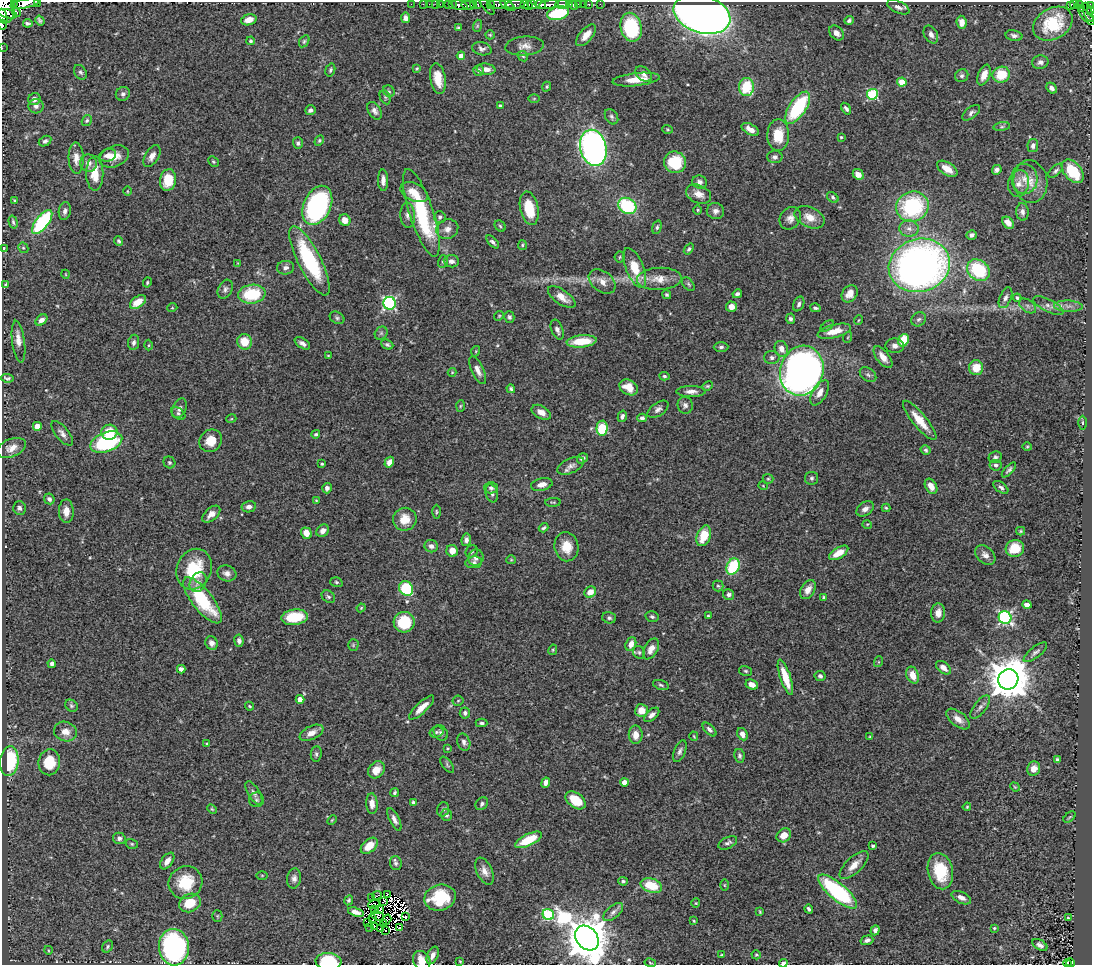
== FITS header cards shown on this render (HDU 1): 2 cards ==
NAXIS1  =                 1090
NAXIS2  =                  963

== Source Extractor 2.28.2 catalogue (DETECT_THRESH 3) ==
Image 1090 x 963 px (HDU 1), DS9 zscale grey, 1 PNG px = 1 image px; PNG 1094 x 967 px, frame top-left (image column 1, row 963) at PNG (2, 2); each listed source drawn as its Kron ellipse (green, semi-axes under 4 px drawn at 4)
Background 0.505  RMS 0.025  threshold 0.0745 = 3 sigma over >= 5 px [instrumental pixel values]
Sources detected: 470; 12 with non-positive FLUX_AUTO (blend fragments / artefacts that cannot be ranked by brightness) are neither listed nor drawn; the other 458 listed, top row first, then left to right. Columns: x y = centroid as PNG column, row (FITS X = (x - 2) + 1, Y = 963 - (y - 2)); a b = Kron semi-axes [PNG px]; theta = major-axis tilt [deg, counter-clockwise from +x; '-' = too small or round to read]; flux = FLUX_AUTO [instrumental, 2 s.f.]
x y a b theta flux
15 2 4 2 - 52
38 2 2 2 - 16
25 4 14 4 11 400
411 4 2 2 - 12
423 4 2 2 - 4.6
429 4 2 2 - 6.2
436 4 2 2 - 11
440 4 2 2 - 4.1
448 4 2 2 - 2.1
473 4 3 3 - 57
478 4 3 2 - 22
490 4 3 3 - 42
498 4 9 3 -1 140
515 4 9 3 4 150
540 4 6 3 -11 130
562 4 7 3 2 76
569 4 3 2 - 48
579 4 3 3 - 18
583 4 2 2 - 5
589 4 3 3 - 24
600 4 3 2 - 3.3
1075 4 4 3 - 70
452 5 3 2 - 23
459 5 8 4 -15 350
468 5 7 3 -12 65
507 5 8 4 -32 120
524 5 4 3 - 97
528 5 5 3 - 110
532 5 5 3 - 120
549 5 10 3 9 330
1070 5 4 3 - 48
1079 5 3 3 - 20
1090 5 4 2 - 13
573 6 4 3 - 22
487 7 10 3 -50 38
898 7 12 6 -25 7.3
5 8 15 10 -84 1000
1081 9 3 3 - 21
1091 10 3 2 - 19
16 12 4 3 - 46
1088 12 10 3 -71 61
558 13 11 6 14 99
7 14 10 3 -14 280
702 14 29 18 -17 1700
3 16 8 3 -71 270
1087 17 11 2 -48 83
406 18 5 4 - 6.3
249 20 8 5 17 17
849 20 4 3 - 3.5
40 21 5 4 - 2.2
961 22 6 5 - 12
28 23 5 3 - 2.5
1053 24 21 15 30 72
2 25 5 3 - 84
477 26 6 4 72 2.2
631 27 15 10 -77 140
458 28 4 3 - 2.8
836 33 8 6 -44 9.1
490 35 5 4 - 2
586 35 13 6 48 16
931 35 9 6 -62 7
1014 36 8 5 -12 5.3
251 41 4 4 - 3
304 41 6 4 57 2.9
524 46 19 9 5 14
2 48 2 2 - 8.5
482 49 10 6 -15 5.9
461 56 4 4 - 11
523 56 6 4 -43 2.3
1040 62 8 6 11 6.8
417 68 4 3 - 1.7
486 69 9 5 -9 11
330 70 6 4 72 3.1
478 70 5 5 - 4.3
80 72 8 6 -54 4.3
644 74 9 6 -41 7.8
984 75 11 6 68 15
1001 75 8 8 - 42
962 76 7 6 - 4.1
438 79 16 7 -80 27
636 80 24 6 6 29
902 82 4 4 - 39
547 87 5 4 - 2.3
746 87 9 7 85 70
1052 88 6 4 -42 6.3
389 91 6 5 - 3.4
123 94 7 6 - 4.7
872 94 5 5 - 150
385 97 7 5 -65 2.8
34 99 6 6 - 8.3
534 99 6 4 1 1.9
36 106 7 7 - 7.1
500 106 4 3 - 4.5
798 108 18 8 56 130
846 109 6 3 -55 4.4
310 110 5 4 - 5
375 111 9 6 -59 7
971 113 10 5 38 5.1
611 117 8 6 -58 4.3
87 120 6 4 57 2.7
1002 127 8 4 8 3.6
668 129 5 3 - 1.8
750 129 9 5 -30 13
778 135 16 11 88 38
841 137 3 3 - 2
45 141 6 5 - 4.3
319 141 5 4 - 2.4
298 143 6 5 - 3.9
1033 146 7 5 79 6.4
593 148 18 13 -78 670
108 155 8 6 19 9.3
114 156 15 10 21 22
152 156 12 6 59 11
775 157 8 6 1 5.7
76 158 16 7 -88 14
213 162 6 4 -44 2.4
675 162 11 10 - 64
88 163 8 8 - 11
947 169 11 6 -33 21
997 170 5 4 - 5
1056 171 9 4 43 4.1
1073 171 13 8 -49 64
95 174 17 8 -90 32
858 174 6 5 - 13
1024 179 15 13 -87 23
168 180 11 8 80 42
383 180 11 5 -88 8.7
699 182 7 6 - 6.3
1030 182 21 17 -82 33
1019 183 13 10 75 13
127 191 5 3 - 1.4
414 192 14 8 -25 24
699 194 13 9 -23 14
833 197 6 4 -42 3.2
14 200 3 3 - 2.1
317 205 20 13 65 270
627 206 10 7 -31 120
912 207 16 15 - 170
529 208 17 9 -78 50
698 210 4 3 - 1.6
65 211 9 6 81 6.1
715 211 8 8 - 7.4
1022 212 9 6 -86 7.4
421 213 46 12 -72 160
408 215 13 7 -86 8.4
440 217 6 6 - 4.1
810 217 16 10 -25 19
790 218 12 10 51 11
345 220 6 5 - 15
13 222 6 4 -75 3
42 222 14 6 52 170
1008 223 7 5 -51 14
500 226 6 5 - 2.6
657 227 7 4 75 3.4
909 228 9 8 - 9.6
447 229 11 10 - 11
972 235 5 4 - 5.4
119 241 5 4 - 3.4
493 242 8 4 -45 4.2
522 245 5 4 - 2.3
23 248 5 5 - 2.3
4 249 3 3 - 2.3
689 249 6 4 53 3.4
620 257 5 5 - 2.4
309 261 38 11 -63 150
443 261 6 5 - 2.7
451 261 8 6 -6 7
238 263 3 3 - 1.4
919 265 31 26 16 950
286 268 8 7 - 6.1
635 268 21 8 -68 45
978 270 12 9 -39 100
65 274 4 3 - 1.2
659 279 22 11 3 25
602 281 15 10 -36 15
147 283 5 4 - 2.5
5 284 3 3 - 1.9
688 284 8 5 -50 2.7
225 289 10 7 63 5.8
252 294 14 9 8 79
737 294 5 4 - 4.4
850 294 9 7 55 12
667 295 5 4 - 2.7
562 297 16 7 -35 17
1005 298 11 6 67 7
1017 298 4 3 - 3
138 302 9 5 36 24
389 303 6 6 - 300
799 304 8 5 66 4.7
1028 306 9 6 -37 5.4
1048 306 17 6 -27 9.4
1068 306 14 5 -2 9.3
731 307 5 5 - 11
172 308 5 3 - 1.4
815 308 5 3 - 3.6
499 316 5 4 - 2
509 317 6 5 - 3.5
337 318 8 5 -30 4
790 319 5 4 - 5.1
919 319 8 6 39 4.4
41 320 6 4 42 8.2
859 320 5 3 - 1.3
827 326 7 4 36 2.8
557 330 10 6 -68 7.1
834 331 17 6 14 24
381 333 7 6 - 3.8
848 337 5 3 - 1.6
903 340 6 5 - 41
582 341 15 6 5 46
18 342 21 6 -83 14
134 342 8 5 81 5.3
244 342 8 7 - 27
302 343 8 5 -33 6.7
148 345 5 3 - 2
387 345 6 4 -23 3.7
895 346 9 7 -3 7.8
721 347 7 4 1 4
781 349 8 6 -67 14
476 351 5 3 - 1.7
328 356 3 2 - 1.4
883 357 13 6 -52 15
772 358 8 6 -2 5
976 368 7 7 - 29
478 370 15 6 -65 11
802 371 25 21 73 980
452 372 4 4 - 1.6
868 375 9 6 -37 5.2
664 376 5 4 - 2.7
7 378 6 3 -8 3
707 386 6 4 25 2
629 387 10 7 -31 24
511 389 4 4 - 3.3
691 391 14 5 0 9.9
820 393 14 7 60 14
685 405 8 7 - 6.3
460 406 6 4 87 2.1
179 408 10 6 65 8.4
658 409 12 6 35 6.9
541 412 10 6 -31 13
178 413 8 5 -37 3.7
622 416 6 4 75 5.2
642 418 5 4 - 4.4
231 419 5 3 - 1.4
920 420 25 7 -50 32
1083 423 7 3 -89 2.5
37 426 4 4 - 21
602 428 7 5 86 91
109 432 8 7 - 38
62 433 15 6 -50 8.5
316 434 4 4 - 2.9
211 441 12 10 42 25
106 442 16 9 20 150
1027 447 5 3 - 1.7
11 448 15 9 23 14
926 450 5 4 - 2.9
995 457 7 5 23 4
582 458 6 4 35 5.5
169 462 6 5 - 3
389 462 6 4 58 12
322 464 3 3 - 2.2
996 465 6 5 - 4.5
571 466 14 7 25 9.1
1009 470 9 4 47 4.1
812 478 6 6 - 3.7
768 479 5 5 - 2.4
542 484 11 6 12 12
763 486 5 3 - 1.1
931 486 8 5 -60 12
1001 487 8 5 -36 4.9
327 488 5 4 - 5.6
491 488 7 5 -2 4.6
492 493 9 6 -75 5.9
49 499 6 5 - 4.2
316 500 4 3 - 1.5
553 502 8 3 2 1.9
249 507 7 5 10 7.9
19 508 6 6 - 4.8
886 508 4 4 - 2.3
865 509 9 6 35 8.8
66 511 12 7 -90 15
436 512 7 3 -89 2.3
211 514 11 6 42 12
405 519 12 11 - 25
867 524 5 3 - 1.6
544 528 5 3 - 2.9
323 531 7 5 45 8.7
1021 531 4 4 - 2.1
306 533 6 5 - 17
704 536 11 7 69 37
466 540 6 5 - 6
431 546 7 6 - 6.8
566 547 14 12 -81 30
1015 548 9 8 - 35
452 551 6 5 - 14
472 551 7 5 45 3.2
839 553 11 5 31 23
985 555 11 8 -43 9.2
476 558 8 7 - 7
511 560 5 4 - 1.8
474 562 8 6 9 4.3
733 567 8 6 63 87
194 569 21 17 67 80
227 573 10 8 -18 8.7
198 582 10 7 62 9.2
336 582 6 4 -18 2.9
718 586 5 5 - 2.8
406 589 8 6 -49 95
808 590 10 6 59 12
590 592 6 5 - 16
729 594 5 5 - 5.3
328 597 7 5 -37 3.7
824 597 4 4 - 3.1
202 600 28 10 -52 110
1027 605 5 4 - 9
361 608 4 4 - 1.7
938 613 9 7 87 11
708 616 3 3 - 2.9
294 617 13 7 7 56
652 617 7 5 -13 3.3
1005 617 6 6 - 300
609 618 7 5 -15 3.9
404 622 10 10 - 64
239 641 6 4 -82 5.5
212 643 7 6 - 8.3
631 644 7 5 71 12
353 645 5 5 - 2.3
651 649 11 6 62 14
553 650 5 4 - 1.8
639 652 6 5 - 3.4
1035 652 14 5 38 6
878 662 5 3 - 1.7
52 664 4 4 - 4.7
943 668 9 5 -39 10
181 669 4 4 - 7.6
746 671 7 5 -16 2.8
913 675 9 6 -68 21
820 676 5 5 - 4.6
785 677 19 5 -71 34
1008 679 10 10 - 5800
661 685 8 4 -17 3.3
752 685 6 5 - 13
300 699 4 4 - 20
458 701 5 5 - 2.4
71 706 7 5 -39 3.3
250 706 4 3 - 2.1
980 707 14 6 52 6.5
421 708 16 5 44 19
642 711 6 6 - 20
465 713 5 5 - 4.2
652 715 9 5 41 7.2
958 719 14 7 -38 12
481 723 6 4 0 3.6
709 729 8 4 -45 5.4
65 732 11 9 -18 16
436 732 7 5 15 3.8
311 733 13 6 25 12
441 733 8 6 -54 4.7
742 734 6 5 - 9.8
636 735 9 7 89 16
694 736 4 3 - 1.4
870 737 4 3 - 1.6
464 742 9 6 -73 5.2
207 743 4 3 - 1.7
448 748 4 4 - 1.7
680 751 11 5 68 5.9
316 754 8 5 83 3.6
739 756 7 5 -79 3.9
1057 760 4 3 - 3.9
9 761 15 9 83 110
49 762 13 10 82 41
447 765 9 5 -53 3.2
1034 769 7 6 - 14
376 770 9 7 48 15
624 782 4 4 - 16
546 783 5 4 - 8.9
1015 787 5 4 - 1.8
254 793 13 6 -59 7.1
395 793 4 3 - 3.1
256 800 7 7 - 4.5
576 800 11 7 -36 42
413 802 4 3 - 3.7
372 804 10 6 -87 11
482 804 7 5 46 4.2
967 807 4 3 - 1.8
212 809 5 3 - 1.8
443 809 7 5 73 3.9
446 815 6 5 - 4
1070 817 7 2 40 1.7
394 819 12 5 -63 7.7
332 820 5 3 - 1.8
784 835 8 6 37 20
119 838 6 5 - 5.3
528 840 14 6 26 51
728 843 10 5 26 5.3
132 844 6 5 - 2.6
369 846 10 6 41 29
873 846 3 3 - 3.3
167 861 9 5 55 10
396 863 7 6 - 4.1
854 865 18 8 44 17
485 871 14 7 -65 12
940 871 18 12 -78 62
262 875 6 4 0 1.7
294 878 10 7 82 7.5
623 881 4 3 - 3.1
186 882 17 16 - 59
724 885 6 4 -90 1.7
651 886 11 7 -19 47
838 892 24 8 -40 210
388 894 4 2 - 4.9
377 895 5 2 - 1.4
372 898 2 2 - 1.2
440 898 16 13 15 79
961 898 10 5 -26 9.3
349 900 5 4 - 2.8
384 901 3 3 - 1.7
190 903 11 9 24 39
696 903 4 4 - 1.7
374 905 6 4 18 0.39
375 909 4 3 - 4.7
380 909 3 2 - 1.2
809 909 5 3 - 3.9
356 912 8 4 -19 9.3
613 912 12 6 40 6.4
760 912 3 3 - 1.8
548 914 6 5 - 170
217 916 5 5 - 2.2
377 916 6 4 -18 2.1
405 916 4 3 - 5.7
1068 918 3 3 - 2.2
373 919 4 2 - 0.11
387 920 5 4 - 0.72
694 921 4 4 - 1.6
367 923 3 2 - 1.2
384 924 4 3 - 2.6
374 926 3 2 - 2.9
370 927 3 2 - 13
380 928 2 2 - 0.42
400 928 3 2 - 0.82
994 928 4 3 - 2.2
385 930 2 2 - 2.9
875 930 5 4 - 5.6
587 938 14 10 -50 7000
867 940 6 4 17 5.1
1040 945 8 5 -30 6.6
108 947 6 5 - 3.4
174 947 18 15 -85 360
48 950 4 3 - 1.2
433 955 9 5 65 9.4
722 955 3 3 - 1.8
756 955 4 4 - 2.1
328 961 13 8 -3 82
422 961 10 8 -62 23
460 961 3 3 - 1.3
650 963 6 3 -10 1.5
783 963 4 3 - 4
1071 963 4 3 - 29
1067 964 4 3 - 24
At the frame edge (FLAGS 8, measured only in part): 15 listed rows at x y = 15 2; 38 2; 25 4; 1090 5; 5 8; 1091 10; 3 16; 2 25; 2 48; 4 249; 587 938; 328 961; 422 961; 783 963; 1067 964
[12 non-positive-flux detections neither listed nor drawn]